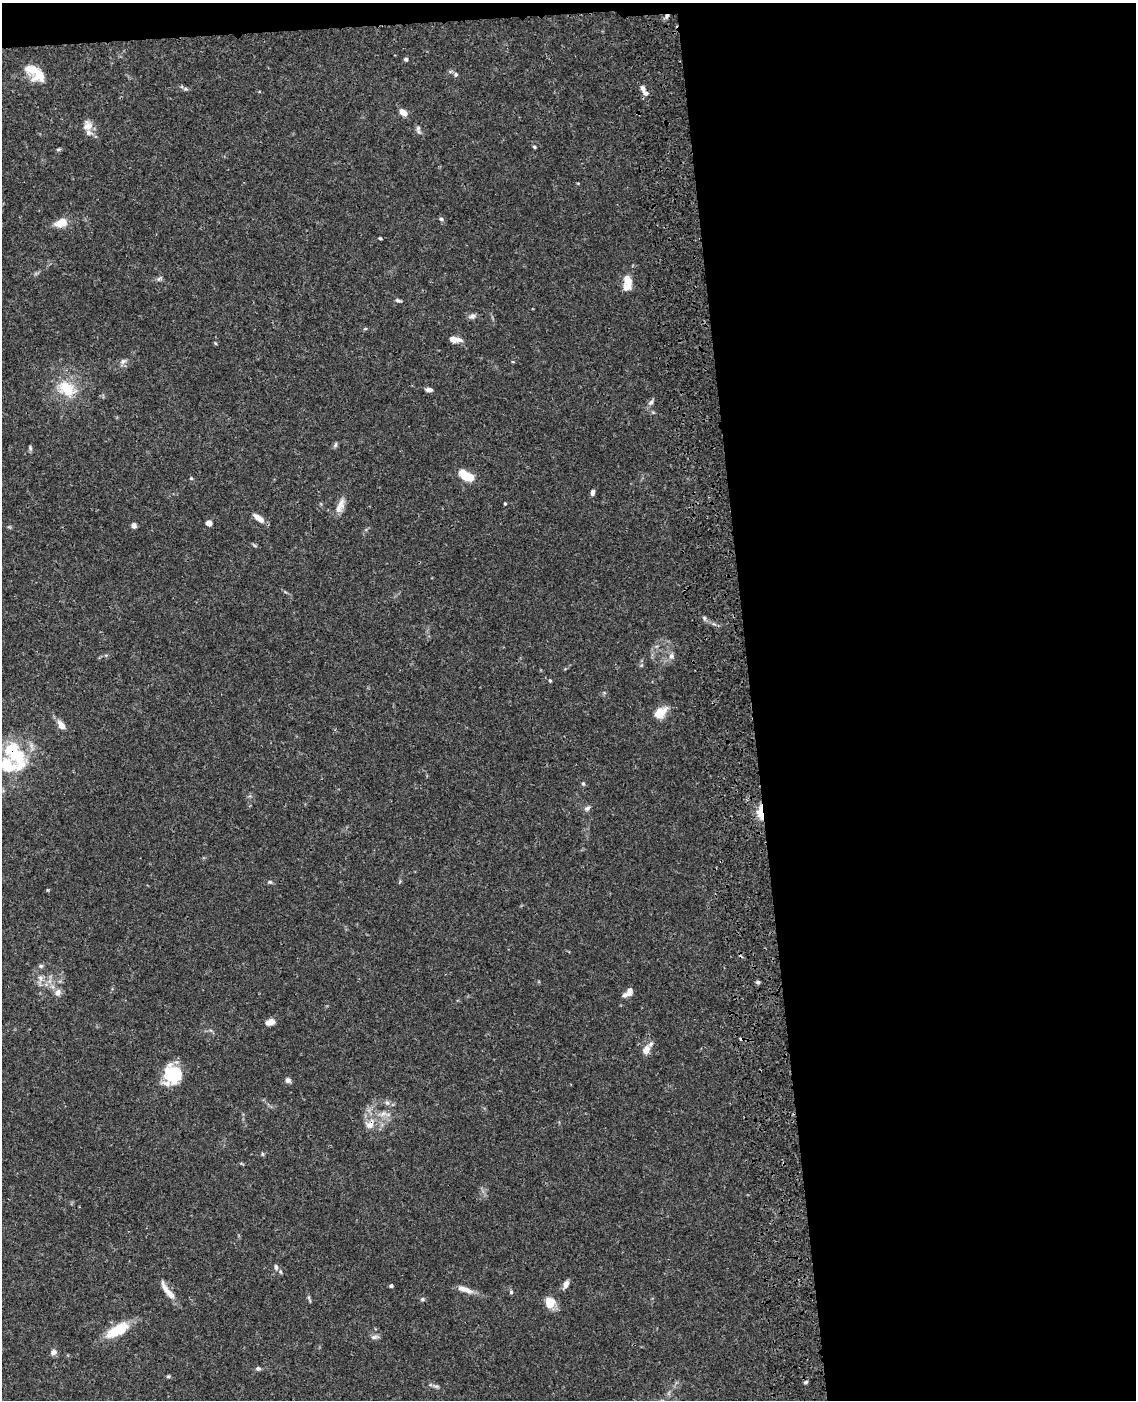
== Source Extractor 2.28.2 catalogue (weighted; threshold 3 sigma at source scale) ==
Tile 4 of 4 x 3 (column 4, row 1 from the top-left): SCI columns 3520-4653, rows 3052-4449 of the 4770 x 4604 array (HDU 1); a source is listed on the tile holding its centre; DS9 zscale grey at full resolution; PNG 1138 x 1402 px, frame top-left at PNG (2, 3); no overlay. Shown black and unused: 35% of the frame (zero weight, under 3 of 4 exposures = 6% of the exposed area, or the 3 px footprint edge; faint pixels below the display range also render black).
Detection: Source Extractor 2.28.2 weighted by HDU 2 'WHT'; one run over the whole footprint, this tile lists its part. Background 0.0574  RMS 0.003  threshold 0.0137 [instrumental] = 3 sigma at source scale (4.5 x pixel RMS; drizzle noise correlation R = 1.50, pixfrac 1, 0.05/0.05 arcsec/px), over >= 5 px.
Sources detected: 81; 2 cosmic-ray / hot-pixel residue — not listed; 8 inside a brighter listed object's ellipse — not listed separately; the other 71 listed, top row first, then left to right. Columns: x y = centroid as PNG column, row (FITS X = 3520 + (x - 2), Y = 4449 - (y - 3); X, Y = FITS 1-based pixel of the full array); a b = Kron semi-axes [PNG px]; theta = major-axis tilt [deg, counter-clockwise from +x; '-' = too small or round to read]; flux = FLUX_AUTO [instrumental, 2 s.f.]
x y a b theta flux
406 59 5 4 - 0.52
33 69 22 12 -7 4.7
456 74 6 5 - 0.61
643 88 10 7 -69 1.2
186 89 6 5 - 0.54
403 112 8 5 -36 2.7
88 126 14 13 - 2.8
418 128 8 5 58 0.75
534 147 5 4 - 0.37
58 149 6 4 -18 0.39
441 219 5 5 - 0.51
61 223 16 9 17 3.8
380 238 4 3 - 0.34
159 279 9 4 27 0.65
627 279 16 10 -75 3.3
398 300 8 4 -12 0.58
472 316 9 7 27 1
365 329 5 3 - 0.34
453 339 9 6 -23 2
123 361 8 6 3 0.97
67 389 28 19 -37 9.4
429 390 7 4 -4 1.2
651 402 9 6 58 0.9
335 445 7 5 72 0.59
30 448 7 5 -87 0.56
467 476 14 7 -31 7.5
191 478 4 4 - 0.34
593 492 7 4 77 0.95
505 504 3 3 - 0.35
340 506 21 8 68 2.7
259 518 13 6 -36 2.5
209 523 6 5 - 1.4
134 525 6 5 - 1.1
704 618 6 4 -89 0.48
671 656 9 7 77 1.1
550 681 5 4 - 0.34
660 713 14 9 39 5
61 725 10 6 -54 2.3
15 753 35 19 -47 16
583 784 6 4 -68 0.44
587 808 8 6 21 0.88
760 812 17 6 -85 4.4
270 882 6 5 - 0.52
41 966 7 5 20 0.57
40 978 9 6 -72 1.3
758 982 5 5 - 0.62
58 992 10 8 76 1.5
626 994 13 5 15 1.3
270 1022 10 6 16 2.2
646 1050 10 7 62 3.3
176 1072 22 18 77 11
288 1080 8 6 -42 0.85
387 1103 7 6 - 0.83
382 1114 10 5 27 1.4
370 1124 15 11 59 3.3
262 1154 5 4 - 0.43
276 1267 9 6 -77 0.94
566 1285 12 6 64 1.3
391 1286 4 3 - 0.71
465 1289 22 6 -18 2.7
511 1292 5 5 - 0.45
169 1293 25 7 -47 3
422 1299 6 5 - 0.53
550 1302 13 11 -74 4.1
117 1330 27 11 30 9.2
375 1337 12 5 6 0.98
53 1352 7 6 - 1.3
258 1369 6 5 - 0.71
168 1376 6 4 1 0.42
806 1382 5 4 - 0.49
436 1386 7 4 -18 0.61
Overlapping masked pixels (flux is a lower limit): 3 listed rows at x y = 15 753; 760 812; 370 1124
Isophote crosses this tile's border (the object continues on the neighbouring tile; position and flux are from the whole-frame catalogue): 1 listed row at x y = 15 753